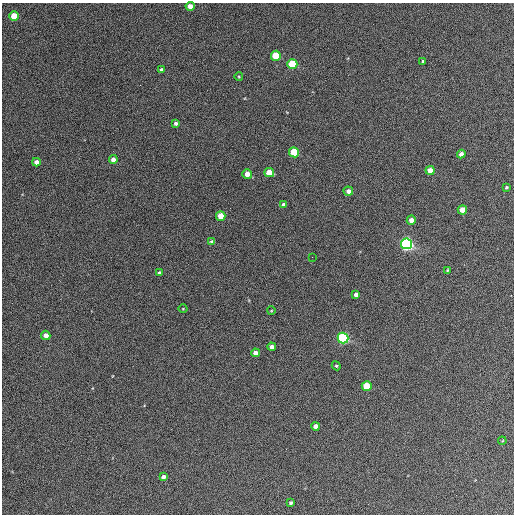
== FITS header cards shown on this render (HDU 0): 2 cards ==
NAXIS1  =                  512 / Axis length
NAXIS2  =                  512 / Axis length

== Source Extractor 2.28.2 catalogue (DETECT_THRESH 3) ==
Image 512 x 512 px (HDU 0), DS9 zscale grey, 1 PNG px = 1 image px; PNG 516 x 516 px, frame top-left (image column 1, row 512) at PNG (2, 3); each listed source drawn as its Kron ellipse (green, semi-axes under 4 px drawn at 4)
Background 465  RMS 22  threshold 67.2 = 3 sigma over >= 5 px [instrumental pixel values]
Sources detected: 39; all 39 listed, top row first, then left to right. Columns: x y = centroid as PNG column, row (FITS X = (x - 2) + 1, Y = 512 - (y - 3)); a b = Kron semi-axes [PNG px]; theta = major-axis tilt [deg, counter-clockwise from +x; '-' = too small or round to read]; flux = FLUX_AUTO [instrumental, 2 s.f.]
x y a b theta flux
190 6 4 4 - 10000
14 16 5 4 - 28000
276 56 5 5 - 49000
423 61 3 2 - 16000
292 64 5 5 - 65000
162 70 4 4 - 5200
239 77 4 3 - 1200
176 123 4 3 - 3500
294 152 5 5 - 60000
461 154 4 4 - 6400
113 160 4 4 - 6700
36 162 4 4 - 8000
430 170 4 4 - 13000
269 172 5 4 - 20000
247 174 5 5 - 11000
506 187 3 3 - 2000
348 191 5 4 - 6700
284 205 4 3 - 4500
462 210 5 4 - 16000
221 216 5 4 - 22000
411 220 4 4 - 8500
212 242 4 4 - 4200
406 244 5 5 - 460000
312 257 2 2 - 710
448 270 4 3 - 1700
159 273 3 3 - 2800
356 294 4 4 - 5400
183 309 4 3 - 1100
271 311 4 3 - 970
46 335 5 4 - 8300
343 338 5 5 - 250000
272 347 4 4 - 5900
255 353 4 4 - 7700
336 366 4 4 - 2000
367 386 5 5 - 36000
316 426 4 4 - 8500
502 441 4 3 - 1100
163 477 4 4 - 5400
291 503 4 3 - 2600